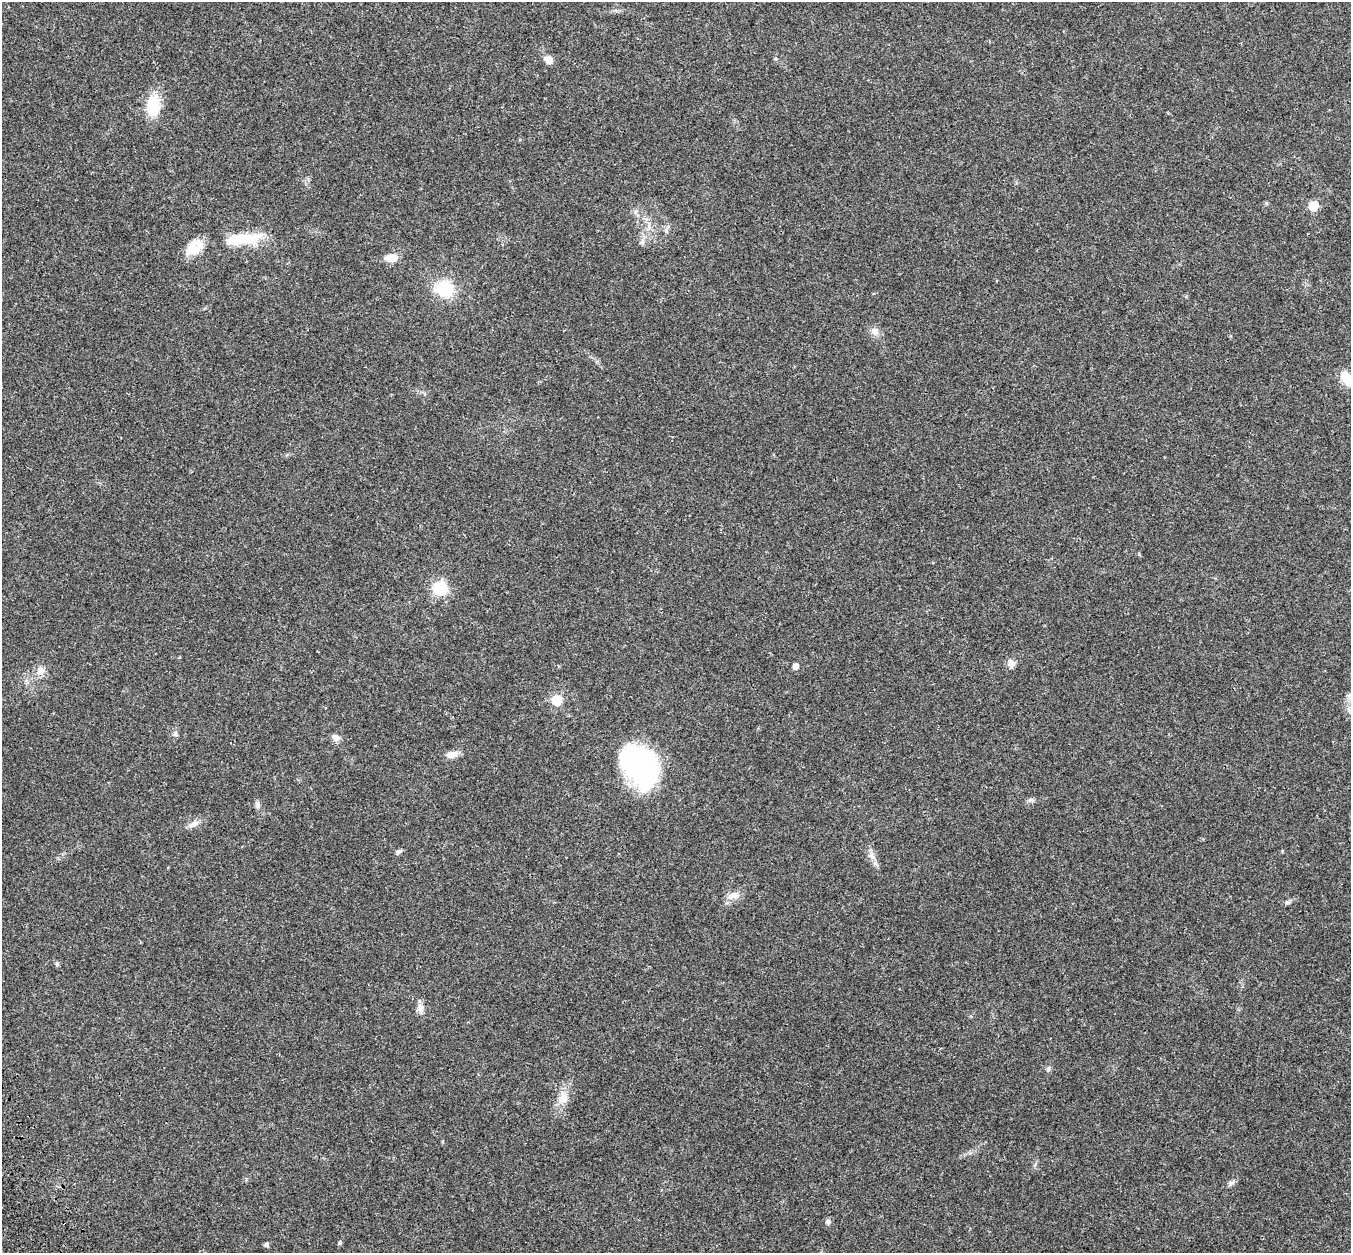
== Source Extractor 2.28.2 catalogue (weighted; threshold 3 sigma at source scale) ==
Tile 7 of 4 x 4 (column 3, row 2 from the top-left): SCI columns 2805-4153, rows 2709-3959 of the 5613 x 5470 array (HDU 1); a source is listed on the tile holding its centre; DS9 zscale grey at full resolution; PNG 1353 x 1255 px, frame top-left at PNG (2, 2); no overlay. Shown black and unused: <1% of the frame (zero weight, under 3 of 4 exposures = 9% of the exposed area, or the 3 px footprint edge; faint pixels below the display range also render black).
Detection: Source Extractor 2.28.2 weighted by HDU 2 'WHT'; one run over the whole footprint, this tile lists its part. Background 0.0228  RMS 0.0031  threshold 0.014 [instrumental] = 3 sigma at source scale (4.5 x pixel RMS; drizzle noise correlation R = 1.50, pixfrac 1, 0.0396/0.0396 arcsec/px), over >= 5 px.
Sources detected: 39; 2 inside a brighter object's white glare — not listed; the other 37 listed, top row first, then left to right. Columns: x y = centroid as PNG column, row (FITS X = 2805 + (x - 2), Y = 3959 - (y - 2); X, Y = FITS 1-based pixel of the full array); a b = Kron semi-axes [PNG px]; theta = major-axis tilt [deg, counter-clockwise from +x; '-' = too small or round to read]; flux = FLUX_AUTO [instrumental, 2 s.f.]
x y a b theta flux
548 60 10 9 - 2.1
153 105 20 12 86 12
1266 203 6 3 -72 0.35
1313 206 6 6 - 9.9
649 227 9 5 -67 1.2
666 231 7 5 -82 0.69
245 239 38 14 4 11
642 242 9 6 74 0.98
194 249 24 16 26 5.7
391 258 15 8 7 3.7
444 289 19 16 -12 14
875 331 12 10 -43 1.9
1347 379 17 9 -51 7.5
440 588 9 9 - 17
1011 663 12 8 -74 1.6
795 666 7 6 - 1.3
40 671 11 9 87 2.1
556 700 6 6 - 17
175 733 7 5 70 0.74
336 738 10 8 -27 1.5
452 754 15 8 8 2.3
644 768 37 36 - 46
1031 800 9 5 0 0.79
257 804 10 6 -83 1.1
194 824 16 8 33 1.9
399 851 8 5 30 0.77
872 856 11 7 -69 1.7
733 895 18 10 17 2.6
1287 902 7 5 0 0.68
57 964 7 5 -89 0.51
420 1008 15 7 -79 1.8
1048 1069 7 4 71 0.5
563 1098 17 14 84 3.8
1231 1183 10 6 35 0.91
828 1222 8 5 90 0.73
340 1243 5 4 - 0.53
266 1245 6 5 - 0.59
Isophote crosses this tile's border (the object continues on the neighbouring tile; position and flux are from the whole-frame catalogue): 1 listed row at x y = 1347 379